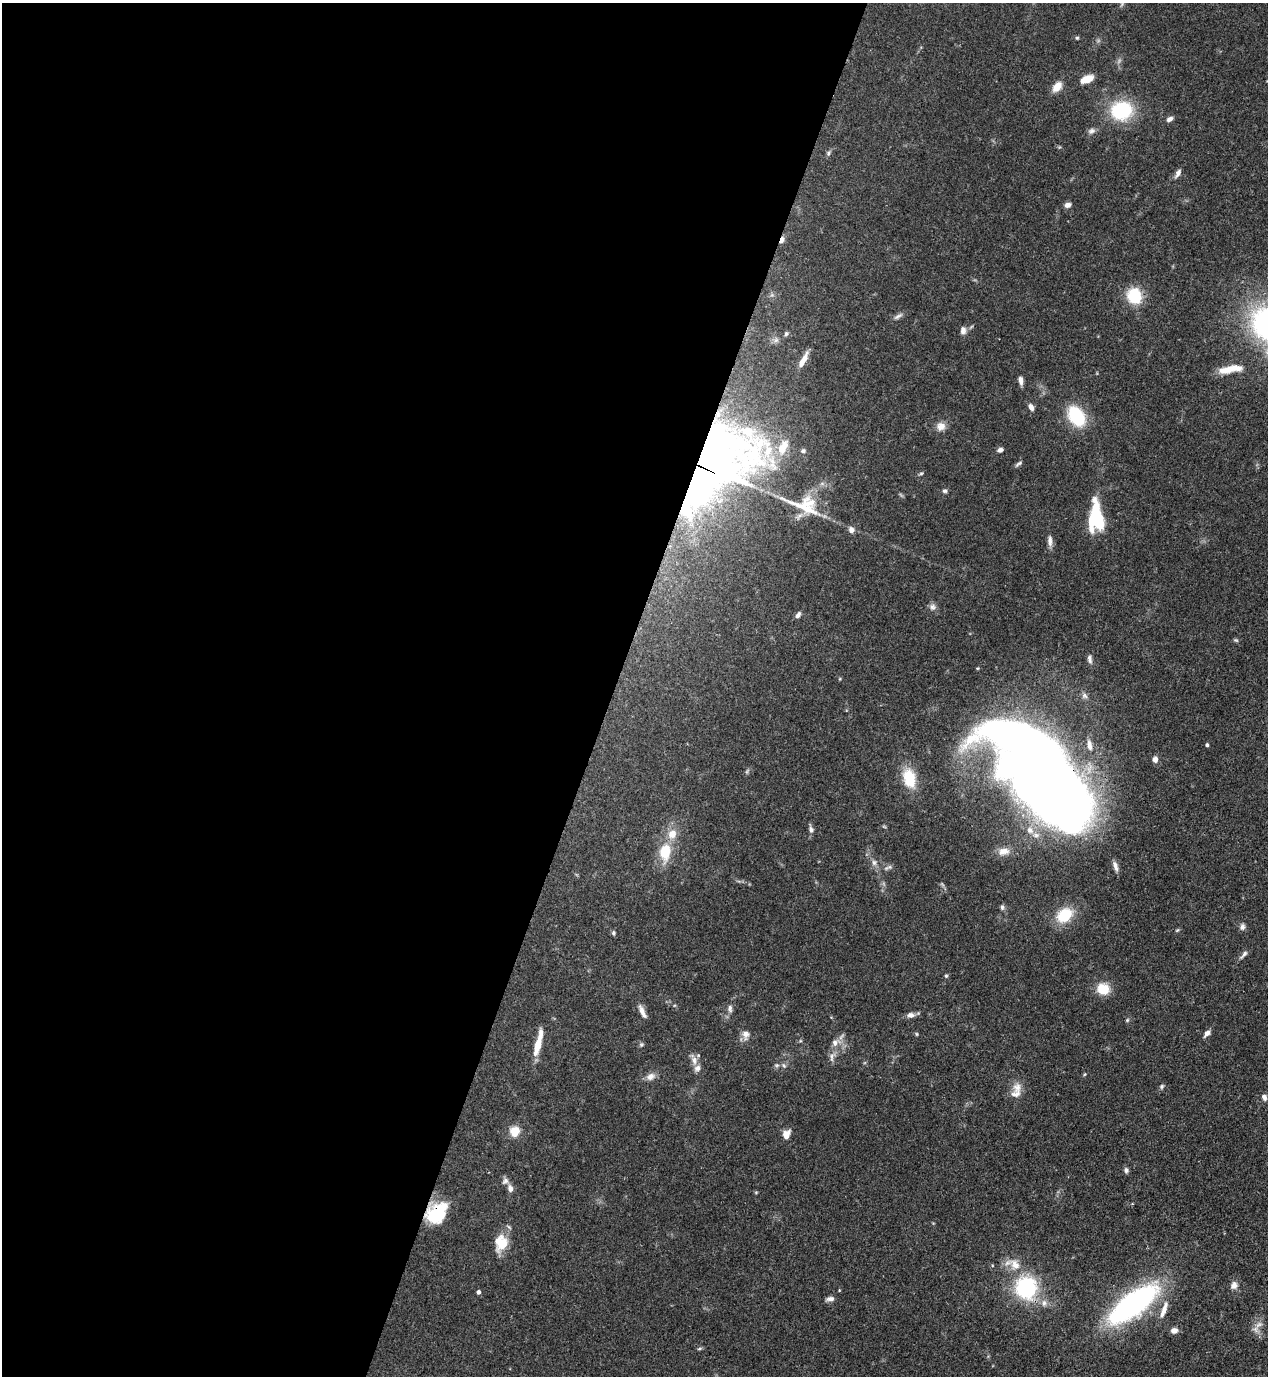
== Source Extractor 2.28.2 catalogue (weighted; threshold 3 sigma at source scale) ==
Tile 5 of 4 x 4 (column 1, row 2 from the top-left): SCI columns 353-1618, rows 2791-4164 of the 5638 x 5579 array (HDU 1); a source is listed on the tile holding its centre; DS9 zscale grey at full resolution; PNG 1270 x 1378 px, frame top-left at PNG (2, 3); no overlay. Shown black and unused: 48% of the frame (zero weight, under 3 of 4 exposures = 7% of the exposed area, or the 3 px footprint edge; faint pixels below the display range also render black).
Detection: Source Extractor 2.28.2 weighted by HDU 2 'WHT'; one run over the whole footprint, this tile lists its part. Background 0.0662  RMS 0.0035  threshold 0.0158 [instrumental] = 3 sigma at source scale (4.5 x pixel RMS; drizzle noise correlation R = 1.50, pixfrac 1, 0.05/0.05 arcsec/px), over >= 5 px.
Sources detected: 106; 2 too faint to see at this stretch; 4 inside a brighter object's white glare — not listed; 6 inside a brighter listed object's ellipse — not listed separately; the other 94 listed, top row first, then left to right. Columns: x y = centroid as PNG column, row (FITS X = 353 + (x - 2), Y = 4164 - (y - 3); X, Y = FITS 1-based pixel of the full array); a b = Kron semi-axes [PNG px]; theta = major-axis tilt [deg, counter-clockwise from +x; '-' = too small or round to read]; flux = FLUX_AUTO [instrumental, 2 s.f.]
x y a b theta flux
1122 4 8 4 46 0.72
1077 38 5 4 - 0.44
1087 79 13 7 20 5.2
1057 87 13 8 50 3.8
1121 110 23 19 10 23
1169 119 7 5 32 1.4
1091 131 11 7 28 1.3
829 153 7 4 71 0.71
1178 173 12 6 61 1.5
1068 205 7 5 13 1.7
782 240 7 4 65 2.1
1134 296 16 14 -66 13
898 316 14 5 30 1.3
963 330 11 8 90 1.6
786 333 7 6 - 0.72
776 340 7 7 - 1.1
803 360 19 6 61 3.8
1227 370 23 9 10 5.3
1021 380 10 5 -81 1.6
1031 407 8 5 -59 1.8
1076 416 19 13 -57 20
941 426 11 11 - 2.7
783 447 24 12 63 6.9
1000 450 6 5 - 1.3
803 451 7 5 27 0.73
1019 464 11 4 38 0.76
921 473 6 5 - 0.51
697 478 160 50 51 230
945 491 6 6 - 0.73
805 508 59 15 -23 12
1093 517 26 11 72 17
1050 541 15 6 -87 1.8
932 607 9 9 - 1.4
798 615 8 5 54 1.1
1236 640 6 5 - 0.5
1089 659 11 6 -81 1.4
1084 696 9 6 -51 1.2
1089 745 16 7 -81 2.5
1207 745 3 3 - 0.7
1155 759 6 5 - 2
1039 771 100 49 -52 610
909 778 23 14 -76 11
811 829 9 6 -75 1.1
672 834 12 10 70 4.3
1004 851 16 10 10 3.1
665 852 14 9 83 13
874 862 8 7 - 1.4
1115 866 14 5 -74 1.7
888 867 13 5 17 1.2
1002 907 7 6 - 0.85
1065 915 19 14 37 12
1242 927 9 7 73 1.2
613 933 6 5 - 0.6
1244 954 14 5 45 1.2
946 976 5 5 - 0.48
1103 989 13 12 - 7.3
730 1008 10 6 -89 1.4
642 1011 18 6 -66 2.2
910 1015 9 6 7 1.8
1127 1020 6 4 47 0.47
1207 1033 10 5 47 1.5
745 1034 13 10 89 2.3
916 1034 5 3 - 0.38
835 1042 14 9 23 2.9
641 1044 7 5 45 0.58
538 1045 28 7 75 6.9
832 1057 15 5 85 1.6
694 1060 14 9 -84 2.5
777 1065 6 5 - 0.7
784 1065 7 5 -68 0.8
1085 1074 5 3 - 0.36
650 1077 13 9 34 2.2
1162 1086 7 6 - 0.67
1017 1087 14 13 - 3.3
1264 1097 8 6 -67 1.4
515 1131 10 10 - 5.4
786 1134 11 8 69 2.7
1126 1170 6 5 - 1
505 1181 10 7 44 1.3
510 1188 9 6 -76 1.8
756 1192 4 4 - 0.36
436 1213 24 18 43 17
501 1243 21 16 80 7.5
1015 1264 19 14 -50 5.4
1234 1285 11 9 64 1.9
1026 1287 18 17 - 35
478 1292 4 4 - 1.1
830 1299 10 5 6 1.4
1044 1303 10 8 78 1.8
1133 1304 41 15 37 100
1164 1309 25 7 71 3.6
1259 1325 14 6 40 2
1174 1330 7 6 - 2.2
699 1349 7 3 19 0.52
Overlapping masked pixels (flux is a lower limit): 4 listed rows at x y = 782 240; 697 478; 1039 771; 436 1213